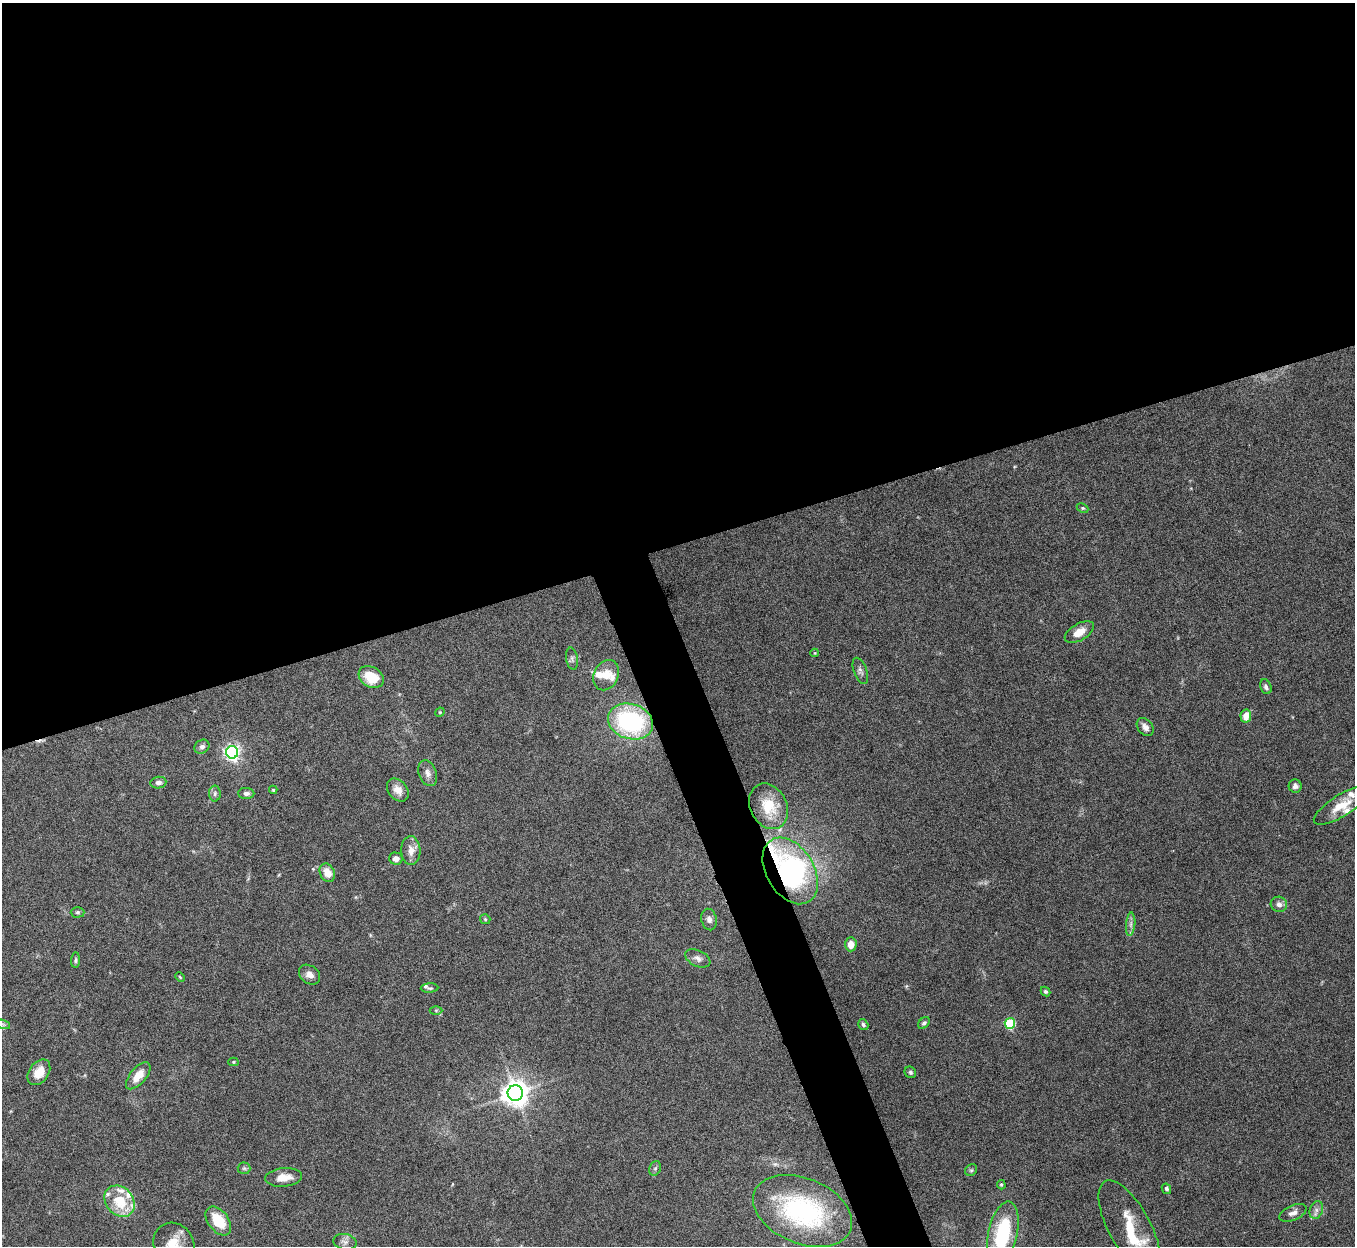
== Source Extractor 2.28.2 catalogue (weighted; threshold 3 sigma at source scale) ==
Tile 2 of 4 x 4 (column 2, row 1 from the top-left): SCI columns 1357-2709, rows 3884-5127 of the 5421 x 5406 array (HDU 1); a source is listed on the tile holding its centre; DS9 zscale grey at full resolution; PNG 1357 x 1248 px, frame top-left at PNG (2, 3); each listed source drawn as its Kron ellipse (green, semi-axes under 4 px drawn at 4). Shown black and unused: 46% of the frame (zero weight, under 8 of 15 exposures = <1% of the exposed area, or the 3 px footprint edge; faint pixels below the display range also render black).
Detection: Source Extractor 2.28.2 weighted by HDU 2 'WHT'; one run over the whole footprint, this tile lists its part. Background 0.166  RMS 0.0048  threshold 0.0198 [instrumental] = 3 sigma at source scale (4.09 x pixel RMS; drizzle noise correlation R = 1.36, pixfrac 0.8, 0.05/0.05 arcsec/px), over >= 5 px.
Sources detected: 74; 1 cosmic-ray / hot-pixel residue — neither listed nor drawn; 9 inside a brighter listed object's ellipse — not listed separately; the other 64 listed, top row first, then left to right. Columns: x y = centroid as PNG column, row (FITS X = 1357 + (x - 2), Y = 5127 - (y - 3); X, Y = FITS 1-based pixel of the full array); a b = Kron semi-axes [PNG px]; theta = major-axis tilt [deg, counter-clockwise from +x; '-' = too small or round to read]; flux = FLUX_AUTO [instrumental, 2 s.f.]
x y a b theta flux
1083 508 6 4 -26 0.64
1079 632 16 8 30 5.5
815 653 4 4 - 0.39
572 659 11 6 -79 1.4
860 671 14 6 -70 1.8
606 675 16 12 64 5.8
371 677 13 10 -31 11
1266 687 8 5 -67 1.3
440 712 5 4 - 0.39
1246 716 6 5 - 4.8
630 722 23 17 -17 60
1145 727 10 7 -50 2.3
202 747 8 6 39 1.5
232 752 6 6 - 140
428 773 13 9 -70 2.5
158 783 8 6 7 1.5
1295 786 6 6 - 1.6
273 790 4 4 - 0.54
398 790 13 9 -50 3.6
246 793 8 5 -1 1.5
215 794 8 6 89 1.2
1341 805 32 10 32 9
768 806 24 18 -63 12
411 851 14 9 -87 3.9
396 858 7 6 - 2.5
790 871 36 24 -59 98
327 873 10 7 -64 4.8
1279 904 8 7 - 2
78 912 7 5 1 0.88
485 919 5 5 - 0.61
709 919 11 7 -76 2
1131 924 12 4 85 1.7
851 944 7 5 87 4.1
698 958 13 8 -25 2.3
76 960 7 4 84 0.77
310 975 12 8 -38 2.8
180 977 5 3 - 0.4
430 988 9 4 3 0.86
1045 991 5 4 - 0.79
436 1010 6 4 0 0.67
924 1023 7 5 50 0.89
1010 1023 5 5 - 31
3 1024 7 4 -19 0.98
863 1025 6 4 -57 0.87
233 1062 5 4 - 0.56
39 1072 14 9 54 5.8
910 1072 6 5 - 0.85
138 1076 16 8 50 5.8
515 1093 8 7 - 510
244 1168 6 6 - 0.79
655 1168 7 5 68 0.96
971 1170 6 5 - 0.78
284 1177 18 9 5 5.7
1001 1185 5 4 - 0.59
1166 1189 5 4 - 0.9
120 1201 17 13 -49 13
1316 1210 9 6 69 1.8
803 1211 52 32 -22 56
1293 1213 14 7 23 2.5
218 1221 16 10 -52 12
1130 1227 52 21 -62 19
1003 1234 33 14 77 32
345 1242 12 8 -12 2
174 1244 22 19 -53 10
Overlapping masked pixels (flux is a lower limit): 1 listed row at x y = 790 871
Isophote crosses this tile's border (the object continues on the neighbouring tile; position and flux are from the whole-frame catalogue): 2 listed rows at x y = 1003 1234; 174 1244